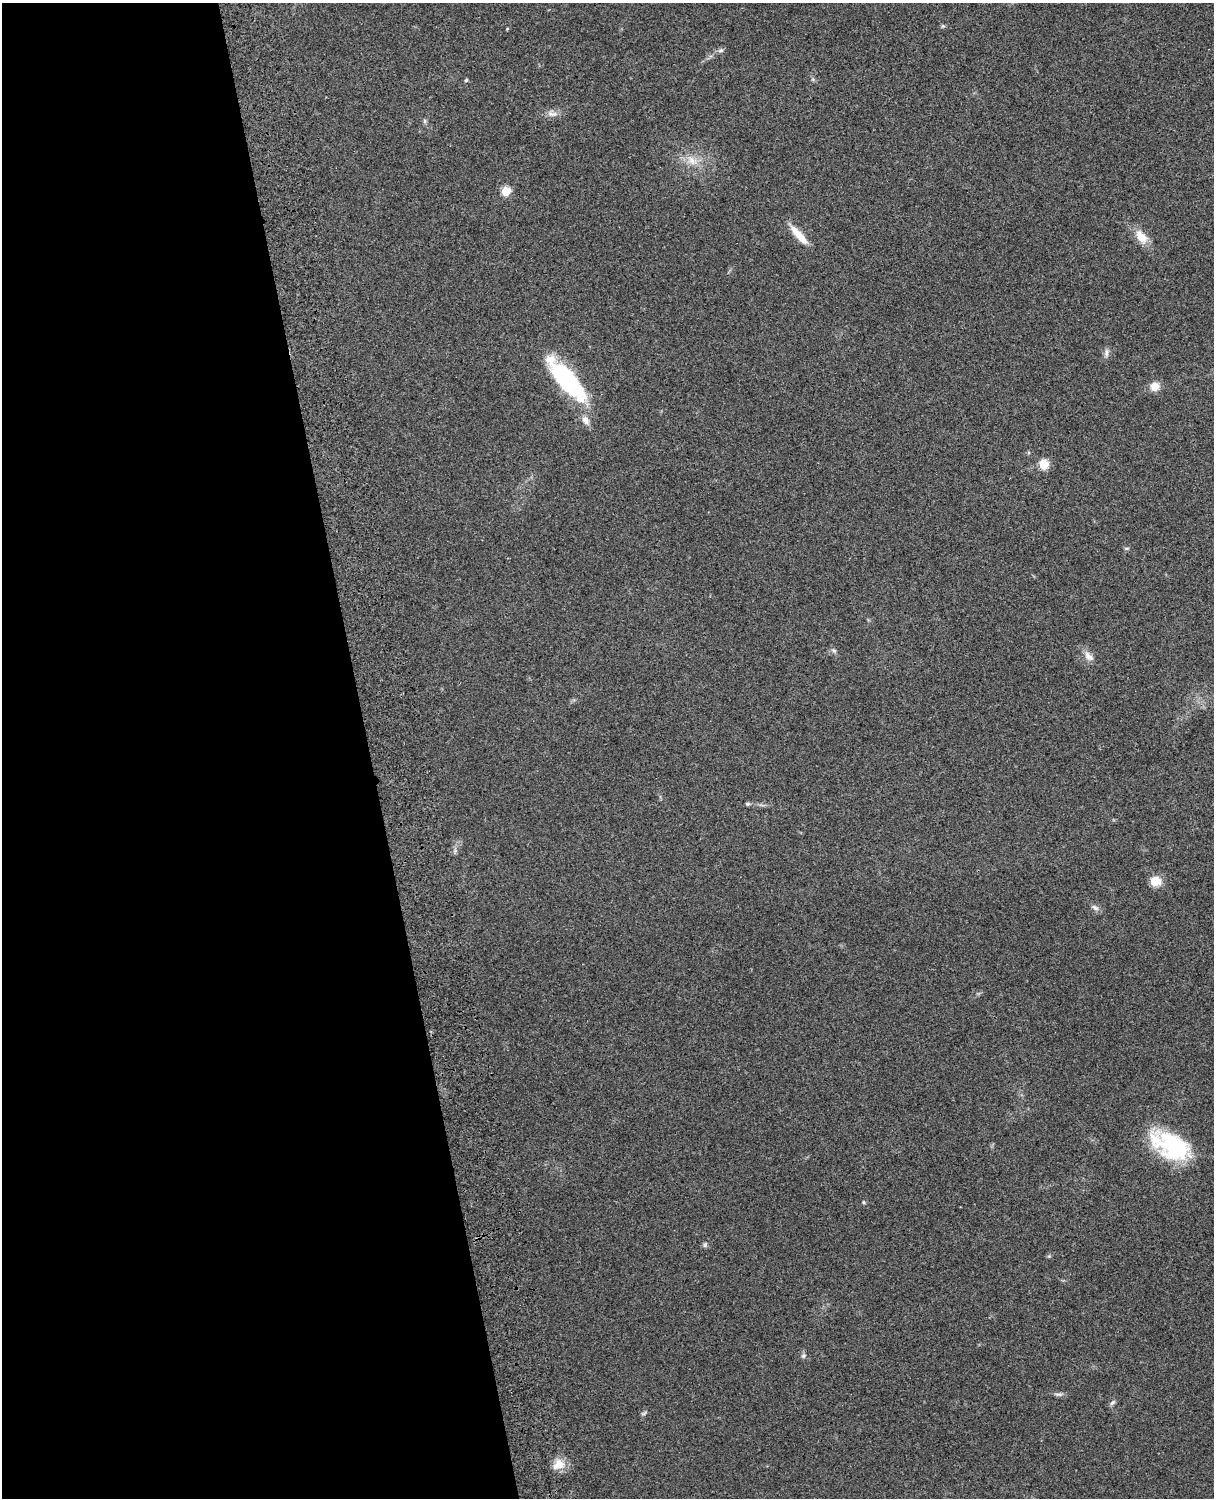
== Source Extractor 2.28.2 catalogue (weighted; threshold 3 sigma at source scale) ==
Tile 5 of 4 x 3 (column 1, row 2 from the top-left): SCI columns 119-1330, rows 1660-3155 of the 5089 x 4928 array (HDU 1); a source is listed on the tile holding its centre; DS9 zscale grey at full resolution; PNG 1216 x 1500 px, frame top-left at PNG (2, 3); no overlay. Shown black and unused: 30% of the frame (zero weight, under 3 of 4 exposures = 6% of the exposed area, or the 3 px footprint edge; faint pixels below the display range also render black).
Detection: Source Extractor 2.28.2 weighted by HDU 2 'WHT'; one run over the whole footprint, this tile lists its part. Background 0.285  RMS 0.0092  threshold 0.0415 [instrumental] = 3 sigma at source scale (4.5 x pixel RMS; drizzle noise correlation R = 1.50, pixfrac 1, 0.05/0.05 arcsec/px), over >= 5 px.
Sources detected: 29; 1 inside a brighter object's white glare — not listed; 2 inside a brighter listed object's ellipse — not listed separately; the other 26 listed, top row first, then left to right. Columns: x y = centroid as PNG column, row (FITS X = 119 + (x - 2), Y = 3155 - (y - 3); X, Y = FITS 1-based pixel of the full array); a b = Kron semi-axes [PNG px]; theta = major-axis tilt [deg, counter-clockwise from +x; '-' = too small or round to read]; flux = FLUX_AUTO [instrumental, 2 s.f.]
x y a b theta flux
721 50 8 6 15 2.3
466 80 4 4 - 1.5
552 114 16 7 -7 5.7
425 121 6 4 89 1.5
692 160 19 10 -41 12
506 191 5 5 - 40
799 235 26 7 -48 15
1141 237 21 12 -51 12
1106 353 11 5 89 3.3
565 381 60 20 -47 87
1155 386 12 11 - 8.1
1044 464 5 5 - 40
1126 548 7 3 8 1.2
834 651 8 5 -40 2.1
1089 656 15 8 -41 6.2
747 804 6 4 -2 1.5
1155 881 6 5 - 37
1095 908 12 5 -34 3.2
1174 1147 43 26 -35 79
863 1202 5 3 - 0.88
705 1245 7 5 69 1.8
803 1356 6 5 - 1.8
1058 1394 12 4 0 2.6
1112 1403 8 5 41 2
644 1413 9 4 30 1.5
558 1465 17 12 27 11